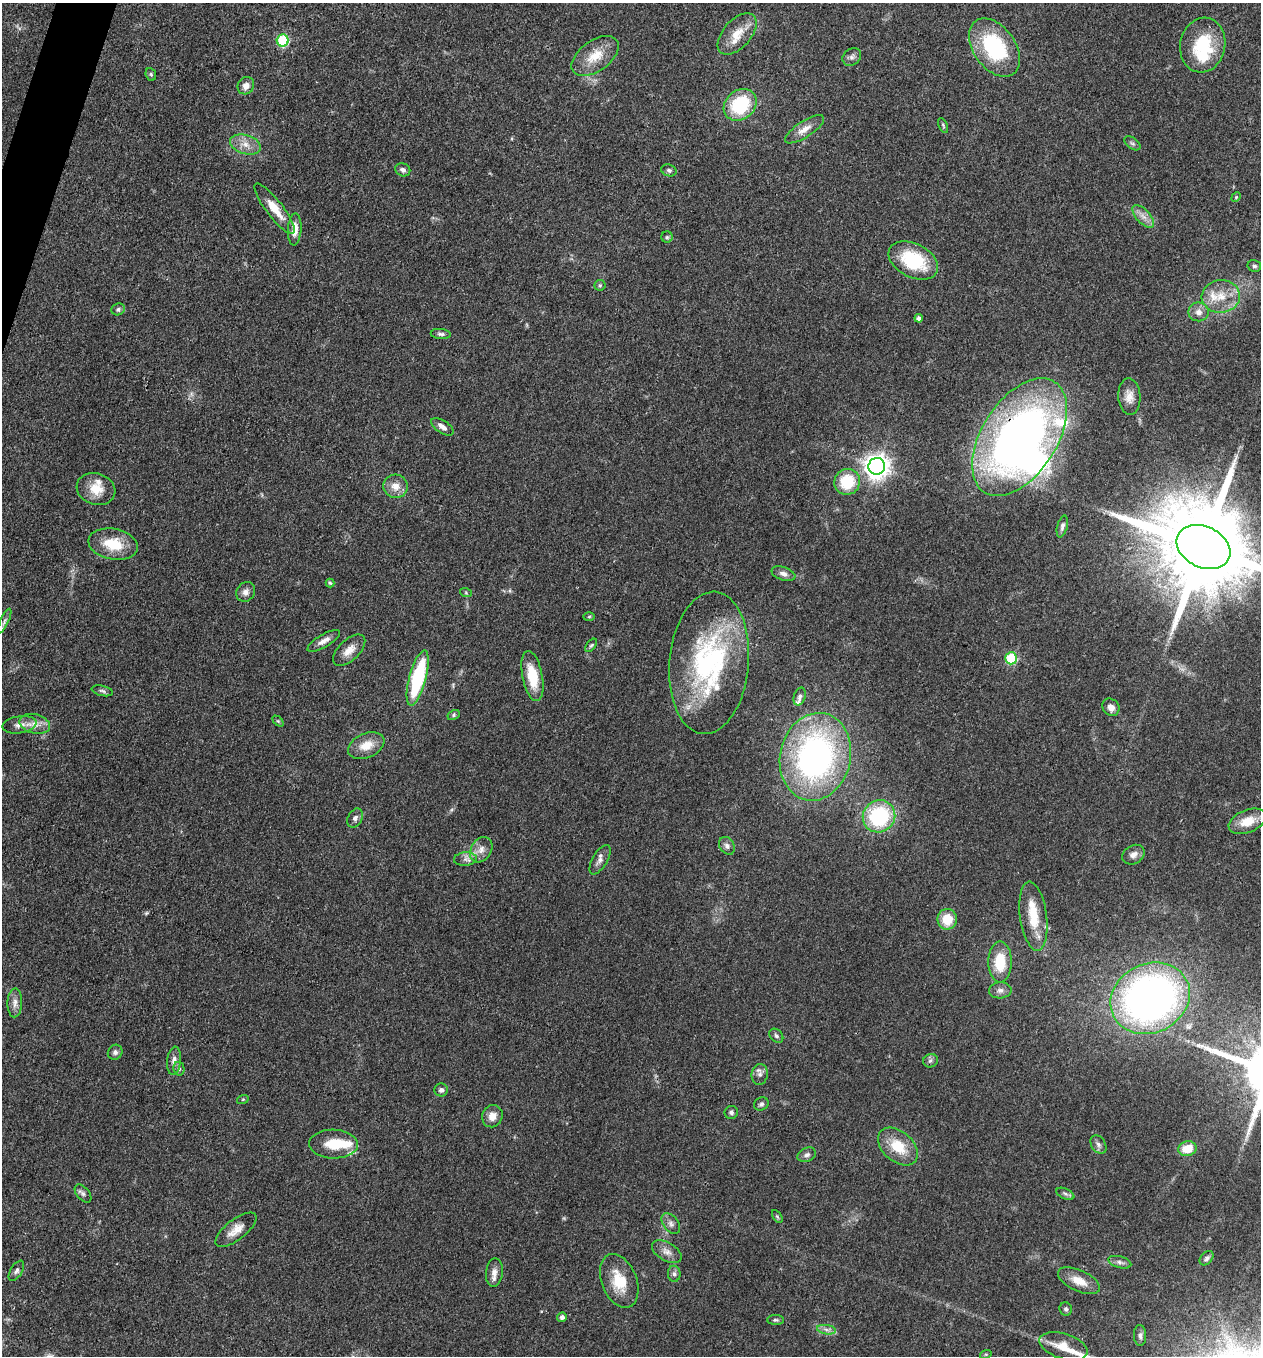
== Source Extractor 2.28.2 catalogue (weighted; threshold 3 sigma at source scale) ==
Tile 11 of 4 x 4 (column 3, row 3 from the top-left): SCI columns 2648-3906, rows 1356-2709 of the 5425 x 5418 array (HDU 1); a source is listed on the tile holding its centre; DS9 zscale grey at full resolution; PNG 1263 x 1358 px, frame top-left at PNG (2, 3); each listed source drawn as its Kron ellipse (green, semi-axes under 4 px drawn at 4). Shown black and unused: <1% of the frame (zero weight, under 3 of 4 exposures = <1% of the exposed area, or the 3 px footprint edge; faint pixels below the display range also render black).
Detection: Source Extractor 2.28.2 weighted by HDU 2 'WHT'; one run over the whole footprint, this tile lists its part. Background 0.0712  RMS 0.0054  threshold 0.0241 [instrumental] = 3 sigma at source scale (4.5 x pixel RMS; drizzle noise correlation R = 1.50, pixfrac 1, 0.05/0.05 arcsec/px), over >= 5 px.
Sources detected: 120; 1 inside a brighter object's white glare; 1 long thin detection or spike segment (spike, bleed or trail) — neither listed nor drawn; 8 inside a brighter listed object's ellipse — not listed separately; the other 110 listed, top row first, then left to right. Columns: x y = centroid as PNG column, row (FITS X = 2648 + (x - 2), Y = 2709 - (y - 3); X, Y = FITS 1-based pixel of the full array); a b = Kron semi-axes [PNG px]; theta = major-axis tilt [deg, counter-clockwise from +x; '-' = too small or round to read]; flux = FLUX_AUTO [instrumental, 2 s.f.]
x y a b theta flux
737 34 25 14 48 11
283 40 6 6 - 49
1203 45 27 22 78 30
994 47 33 21 -54 49
595 56 27 15 35 13
852 57 10 8 38 2.1
151 74 6 5 - 0.92
246 86 9 8 - 3.3
740 105 18 14 40 33
943 125 8 3 -64 0.74
804 129 22 8 33 5.6
1133 143 9 5 -37 1.3
245 144 16 9 -17 5.6
403 170 8 6 -23 1.8
669 170 8 6 -19 1.3
1236 197 5 4 - 0.65
275 209 31 8 -52 9.8
1143 216 14 7 -47 3.9
295 229 16 6 86 5.3
667 237 5 5 - 0.95
913 260 26 17 -27 32
1254 266 7 6 - 1.2
600 285 5 5 - 0.9
1221 296 19 16 5 12
118 309 7 6 - 1.4
1199 312 10 9 - 3.6
919 318 4 4 - 1.9
441 334 10 5 -5 1.5
1129 397 18 11 -87 5.2
442 427 13 6 -33 3
1020 437 65 37 57 360
877 466 8 8 - 490
847 482 13 12 - 21
396 486 12 11 - 5.6
96 489 20 15 -19 9.6
1062 526 11 5 75 1.7
113 544 25 15 -10 16
1203 547 28 20 -25 13000
783 574 12 6 -19 2.7
330 583 4 4 - 0.68
246 592 10 9 - 2.7
466 593 6 4 -19 0.66
589 617 6 4 2 0.66
4 621 14 4 65 1.8
324 641 19 6 30 3.7
591 645 8 4 52 0.94
349 650 20 10 43 6.1
1011 658 6 6 - 41
709 663 71 39 85 96
532 676 25 10 -79 16
418 678 28 8 75 46
102 691 11 5 -13 1.4
800 697 9 5 74 1.8
1111 707 9 8 - 3.3
454 715 6 4 29 0.88
278 721 6 4 -44 0.77
35 724 15 9 -14 5.3
19 725 17 8 9 4.3
366 746 19 12 24 8.6
815 757 44 35 77 170
879 816 17 15 42 49
355 818 10 7 62 2.1
1247 821 19 11 22 10
727 846 9 7 -56 2.1
481 850 13 10 57 4.4
1133 855 12 9 31 3.3
465 859 11 7 5 2.5
600 860 16 7 59 3
1033 916 35 13 -82 17
947 919 10 9 - 13
1000 962 20 12 90 17
1000 990 11 8 4 2.6
1150 998 41 34 26 280
15 1003 14 7 87 3.3
776 1036 8 6 -46 1.3
115 1052 8 7 - 1.8
174 1061 14 7 85 3.2
930 1061 7 6 - 1.5
179 1069 7 5 -77 1.3
760 1074 10 8 82 2.5
441 1090 7 6 - 1.6
243 1099 6 3 19 0.61
761 1104 7 6 - 1.4
731 1112 7 6 - 1.4
492 1116 11 10 - 4.9
334 1144 24 14 -2 13
1098 1145 10 7 -58 2
898 1147 23 15 -41 15
1187 1149 9 7 13 10
807 1155 9 7 22 2
83 1194 10 6 -48 1.7
1065 1194 10 5 -24 1.4
777 1216 7 4 -58 0.79
671 1224 12 7 -53 2.6
236 1230 25 10 38 6.6
667 1252 16 9 -30 4
1207 1258 8 5 47 1.5
1120 1262 12 5 -16 2
16 1271 11 6 58 1.8
494 1272 14 8 84 3.9
674 1274 8 6 -87 1.6
619 1281 28 17 -68 16
1079 1281 22 10 -25 8
1066 1309 7 6 - 1.2
562 1317 5 4 - 2.1
775 1320 8 5 0 1
826 1330 9 4 -9 2
1140 1335 10 6 -87 1.8
1063 1346 25 12 -17 9.7
986 1354 6 3 18 0.61
Overlapping masked pixels (flux is a lower limit): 1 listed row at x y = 1020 437
Isophote crosses this tile's border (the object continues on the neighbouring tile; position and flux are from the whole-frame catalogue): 1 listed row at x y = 1203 547